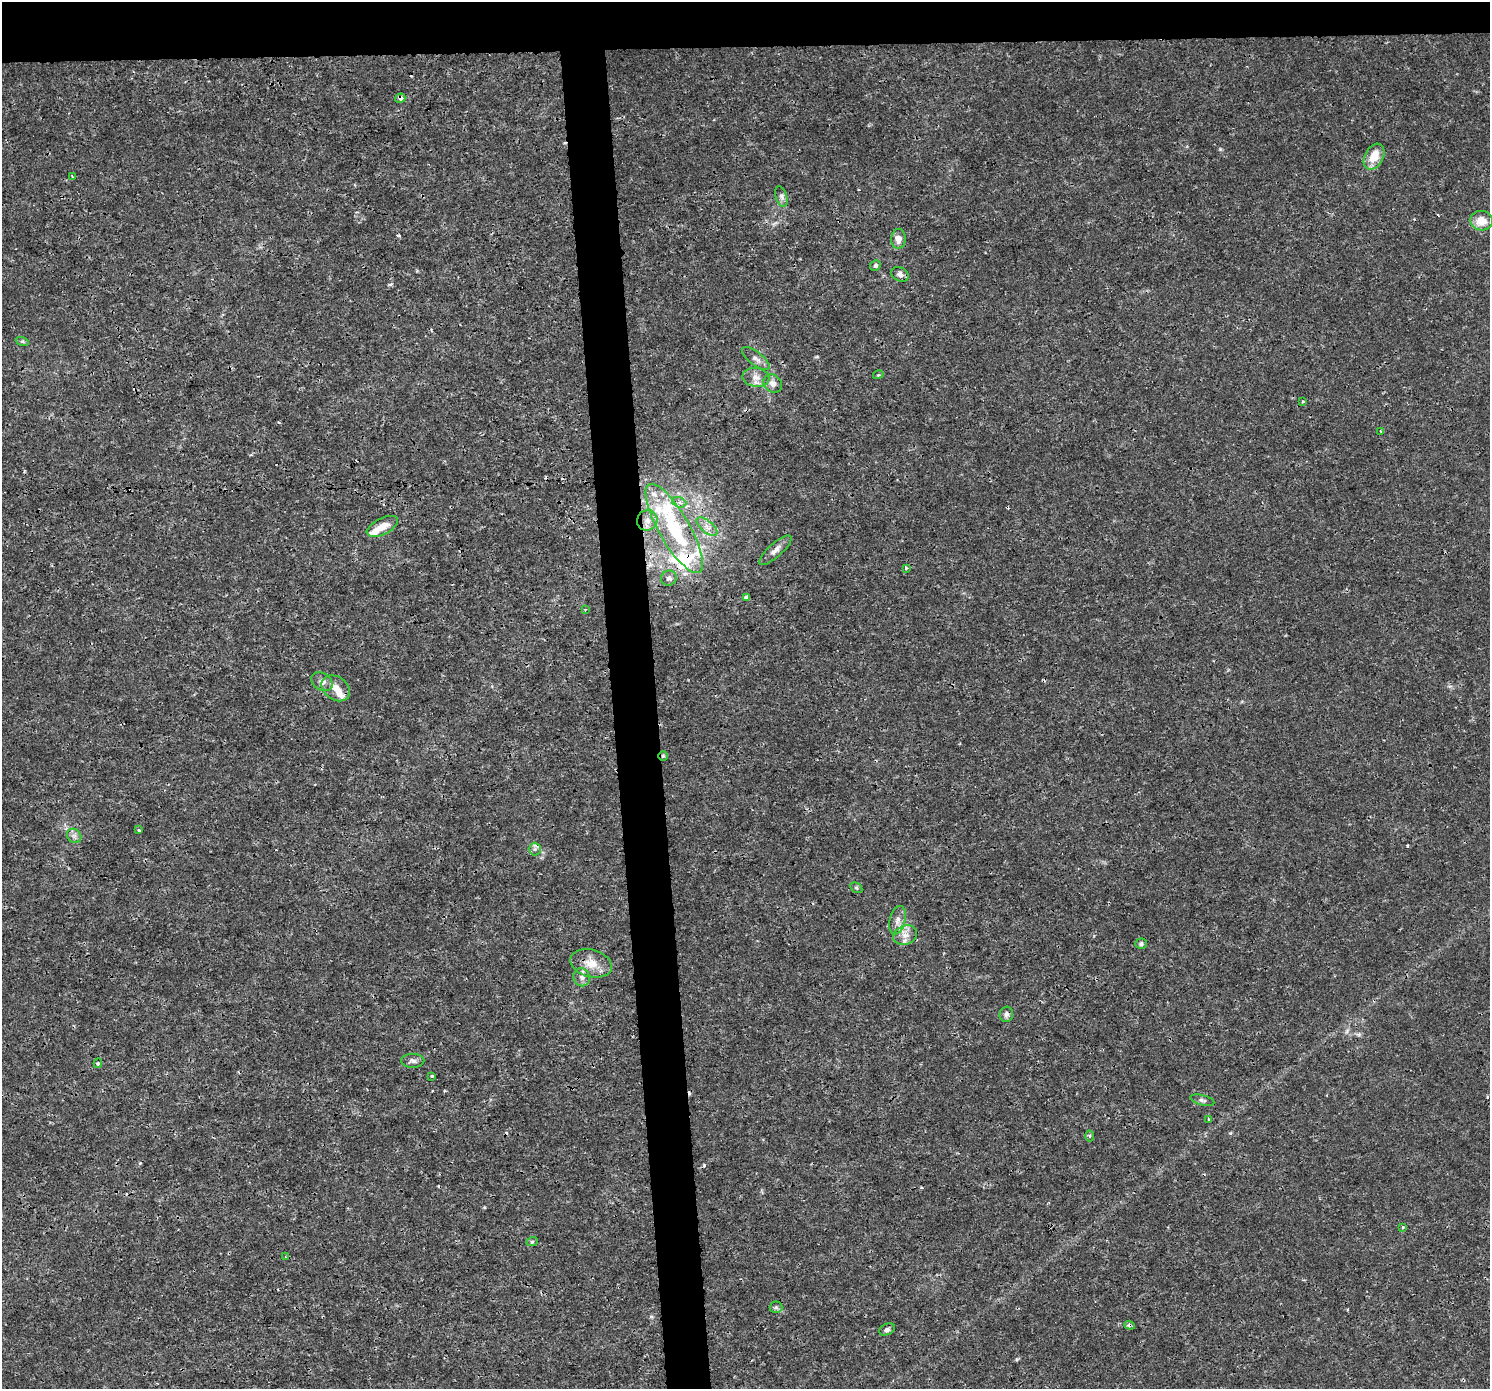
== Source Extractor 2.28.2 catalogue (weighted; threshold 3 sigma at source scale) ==
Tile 2 of 3 x 3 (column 2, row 1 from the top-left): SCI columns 1488-2975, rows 2817-4203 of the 4462 x 4206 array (HDU 1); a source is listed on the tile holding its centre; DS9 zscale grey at full resolution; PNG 1492 x 1391 px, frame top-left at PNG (2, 2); each listed source drawn as its Kron ellipse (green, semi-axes under 4 px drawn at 4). Shown black and unused: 6% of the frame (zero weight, under 3 of 4 exposures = <1% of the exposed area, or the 3 px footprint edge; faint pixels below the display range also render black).
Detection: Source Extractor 2.28.2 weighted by HDU 2 'WHT'; one run over the whole footprint, this tile lists its part. Background 9.91e-04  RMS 9.5e-04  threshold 0.00426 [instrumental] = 3 sigma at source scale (4.5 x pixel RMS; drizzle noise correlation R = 1.50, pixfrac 1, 0.0396/0.0396 arcsec/px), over >= 5 px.
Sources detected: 69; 1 inside a brighter object's white glare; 9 cosmic-ray / hot-pixel residue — neither listed nor drawn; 9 inside a brighter listed object's ellipse — not listed separately; the other 50 listed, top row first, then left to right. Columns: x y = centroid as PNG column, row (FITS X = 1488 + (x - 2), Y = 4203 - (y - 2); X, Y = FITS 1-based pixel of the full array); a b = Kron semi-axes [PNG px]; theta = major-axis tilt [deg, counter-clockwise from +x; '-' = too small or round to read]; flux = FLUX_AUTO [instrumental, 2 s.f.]
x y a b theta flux
400 98 5 4 - 0.36
1374 157 14 9 62 1.7
72 176 3 2 - 0.089
781 196 10 5 -73 0.35
1481 221 11 9 -4 1.3
898 239 10 7 86 0.68
875 265 5 5 - 0.23
900 274 9 6 -29 0.37
22 341 7 4 -18 0.16
756 358 17 6 -38 0.52
878 375 5 3 - 0.1
756 377 13 9 -9 0.76
773 384 10 8 -38 0.57
1303 401 3 2 - 0.12
1380 431 3 3 - 0.1
679 502 7 5 -19 0.33
647 520 10 10 - 0.84
382 526 17 8 27 1.2
707 527 13 6 -41 0.59
674 528 51 15 -60 9
775 550 21 7 41 0.64
906 568 3 3 - 0.15
669 578 8 7 - 0.38
746 597 4 4 - 0.29
585 610 3 2 - 0.083
322 682 11 8 -32 0.51
336 688 15 11 -36 1
663 756 5 5 - 0.13
139 830 3 3 - 0.18
74 836 8 6 -43 0.34
535 849 6 6 - 0.26
856 888 6 4 -31 0.14
898 920 14 8 76 0.67
905 935 12 9 22 0.78
1141 944 6 5 - 0.21
591 963 21 13 -14 1.6
582 977 9 8 - 0.44
1006 1014 7 6 - 0.32
413 1061 12 7 0 0.36
98 1063 5 4 - 0.14
431 1076 3 3 - 0.2
1202 1100 12 5 -14 0.27
1208 1119 4 2 - 0.083
1089 1136 5 3 - 0.14
1403 1227 4 3 - 0.13
532 1242 6 3 19 0.11
286 1257 4 3 - 0.087
776 1307 6 6 - 0.2
1130 1325 5 4 - 0.15
887 1329 8 5 26 0.25
Overlapping masked pixels (flux is a lower limit): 3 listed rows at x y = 400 98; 663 756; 1130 1325